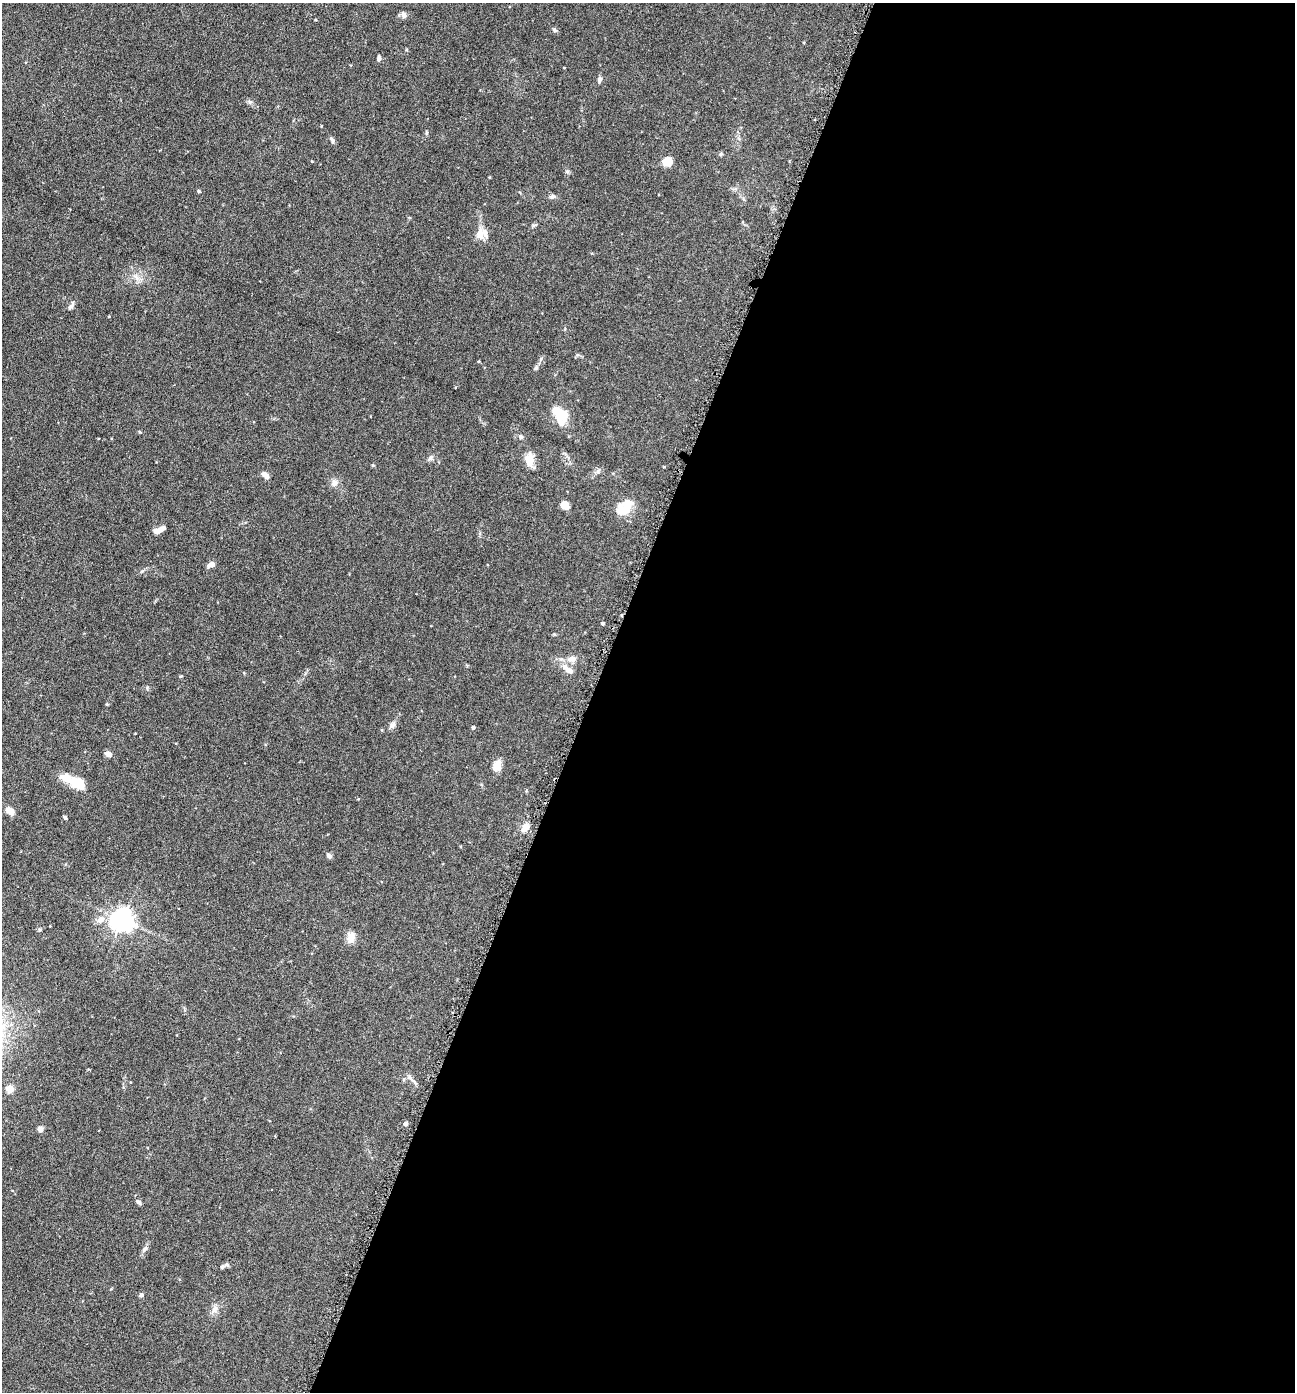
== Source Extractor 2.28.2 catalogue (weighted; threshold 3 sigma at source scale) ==
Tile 12 of 4 x 4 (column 4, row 3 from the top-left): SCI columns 4158-5450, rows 1396-2785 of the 5592 x 5569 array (HDU 1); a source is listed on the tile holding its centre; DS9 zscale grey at full resolution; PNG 1297 x 1394 px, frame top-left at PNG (2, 3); no overlay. Shown black and unused: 54% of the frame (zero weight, under 3 of 6 exposures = <1% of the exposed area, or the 3 px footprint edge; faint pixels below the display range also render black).
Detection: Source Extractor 2.28.2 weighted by HDU 2 'WHT'; one run over the whole footprint, this tile lists its part. Background 0.117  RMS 0.0071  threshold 0.0289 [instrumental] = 3 sigma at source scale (4.09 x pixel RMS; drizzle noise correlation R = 1.36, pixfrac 0.8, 0.05/0.05 arcsec/px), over >= 5 px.
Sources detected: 54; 1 inside a brighter object's white glare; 1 cosmic-ray / hot-pixel residue — not listed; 2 inside a brighter listed object's ellipse — not listed separately; the other 50 listed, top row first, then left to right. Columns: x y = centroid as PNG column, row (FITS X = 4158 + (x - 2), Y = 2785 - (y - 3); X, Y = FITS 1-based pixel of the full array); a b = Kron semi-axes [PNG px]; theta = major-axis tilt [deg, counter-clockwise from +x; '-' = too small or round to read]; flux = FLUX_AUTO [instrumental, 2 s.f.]
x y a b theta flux
404 15 9 7 -74 2.2
554 30 7 5 -43 1.3
379 58 8 4 88 1.4
599 79 8 5 76 1.7
250 102 7 4 -33 1.4
332 140 8 5 -63 1.5
721 154 5 5 - 0.91
667 162 5 5 - 31
199 191 5 4 - 0.84
552 197 8 6 26 1.6
480 235 14 10 80 6.4
136 278 10 3 -69 1.8
70 306 10 6 46 1.9
536 368 5 5 - 0.92
560 413 20 11 -37 15
521 437 6 5 - 1.4
430 458 8 6 45 1.8
529 459 17 10 88 7
373 465 5 3 - 0.61
598 471 7 4 72 1.2
265 475 9 6 -40 3.2
334 483 10 7 55 3
564 505 7 6 - 7.1
623 510 20 14 -8 11
159 530 14 5 22 4.8
211 564 5 4 - 6.4
603 623 3 3 - 1.4
572 659 14 9 8 5.1
570 670 13 6 -30 4.7
392 725 11 6 48 2.5
473 727 4 3 - 1.3
108 754 8 5 -32 3
497 765 11 7 76 7.6
76 782 27 10 -24 19
10 811 9 6 -39 5.7
65 818 4 3 - 1.3
525 828 11 8 58 4.5
329 856 8 5 -56 1.8
101 919 13 8 17 4.4
123 920 7 7 - 520
351 938 16 10 87 4.9
410 1077 9 5 -54 2.2
9 1089 5 4 - 17
406 1124 4 4 - 2.5
40 1129 7 6 - 2.4
138 1202 8 4 -45 1.5
144 1249 9 5 52 1.9
222 1267 7 5 55 1.3
141 1295 6 5 - 1.5
214 1309 11 7 59 3.2